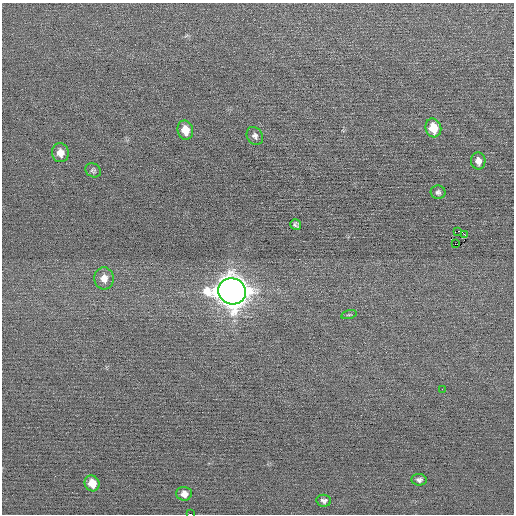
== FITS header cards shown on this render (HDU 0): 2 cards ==
NAXIS1  =                  512 / Axis length
NAXIS2  =                  512 / Axis length

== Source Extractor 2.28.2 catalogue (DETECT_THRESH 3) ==
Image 512 x 512 px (HDU 0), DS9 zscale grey, 1 PNG px = 1 image px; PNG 516 x 516 px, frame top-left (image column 1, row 512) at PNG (2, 3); each listed source drawn as its Kron ellipse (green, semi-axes under 4 px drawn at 4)
Background 0.0117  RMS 0.66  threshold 1.97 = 3 sigma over >= 5 px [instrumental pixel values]
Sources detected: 20; all 20 listed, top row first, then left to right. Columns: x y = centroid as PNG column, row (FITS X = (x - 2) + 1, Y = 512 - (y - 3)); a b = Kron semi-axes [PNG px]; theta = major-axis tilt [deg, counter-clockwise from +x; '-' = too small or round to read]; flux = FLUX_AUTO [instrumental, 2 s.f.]
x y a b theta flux
433 128 9 8 - 950
185 130 10 8 -76 700
255 136 9 7 -57 170
60 153 9 8 - 410
478 161 8 7 - 300
93 170 8 6 -29 98
438 192 7 7 - 120
296 225 5 5 - 100
458 231 2 2 - 390
465 235 3 2 - 410
455 244 3 2 - 35
104 278 11 10 - 430
232 291 14 13 - 80000
349 315 8 3 13 60
442 389 2 2 - 29
419 480 7 6 - 130
92 483 8 7 - 550
184 494 8 7 - 270
324 501 7 6 - 130
190 514 3 2 - 1200
At the frame edge (FLAGS 8, measured only in part): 1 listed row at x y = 190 514